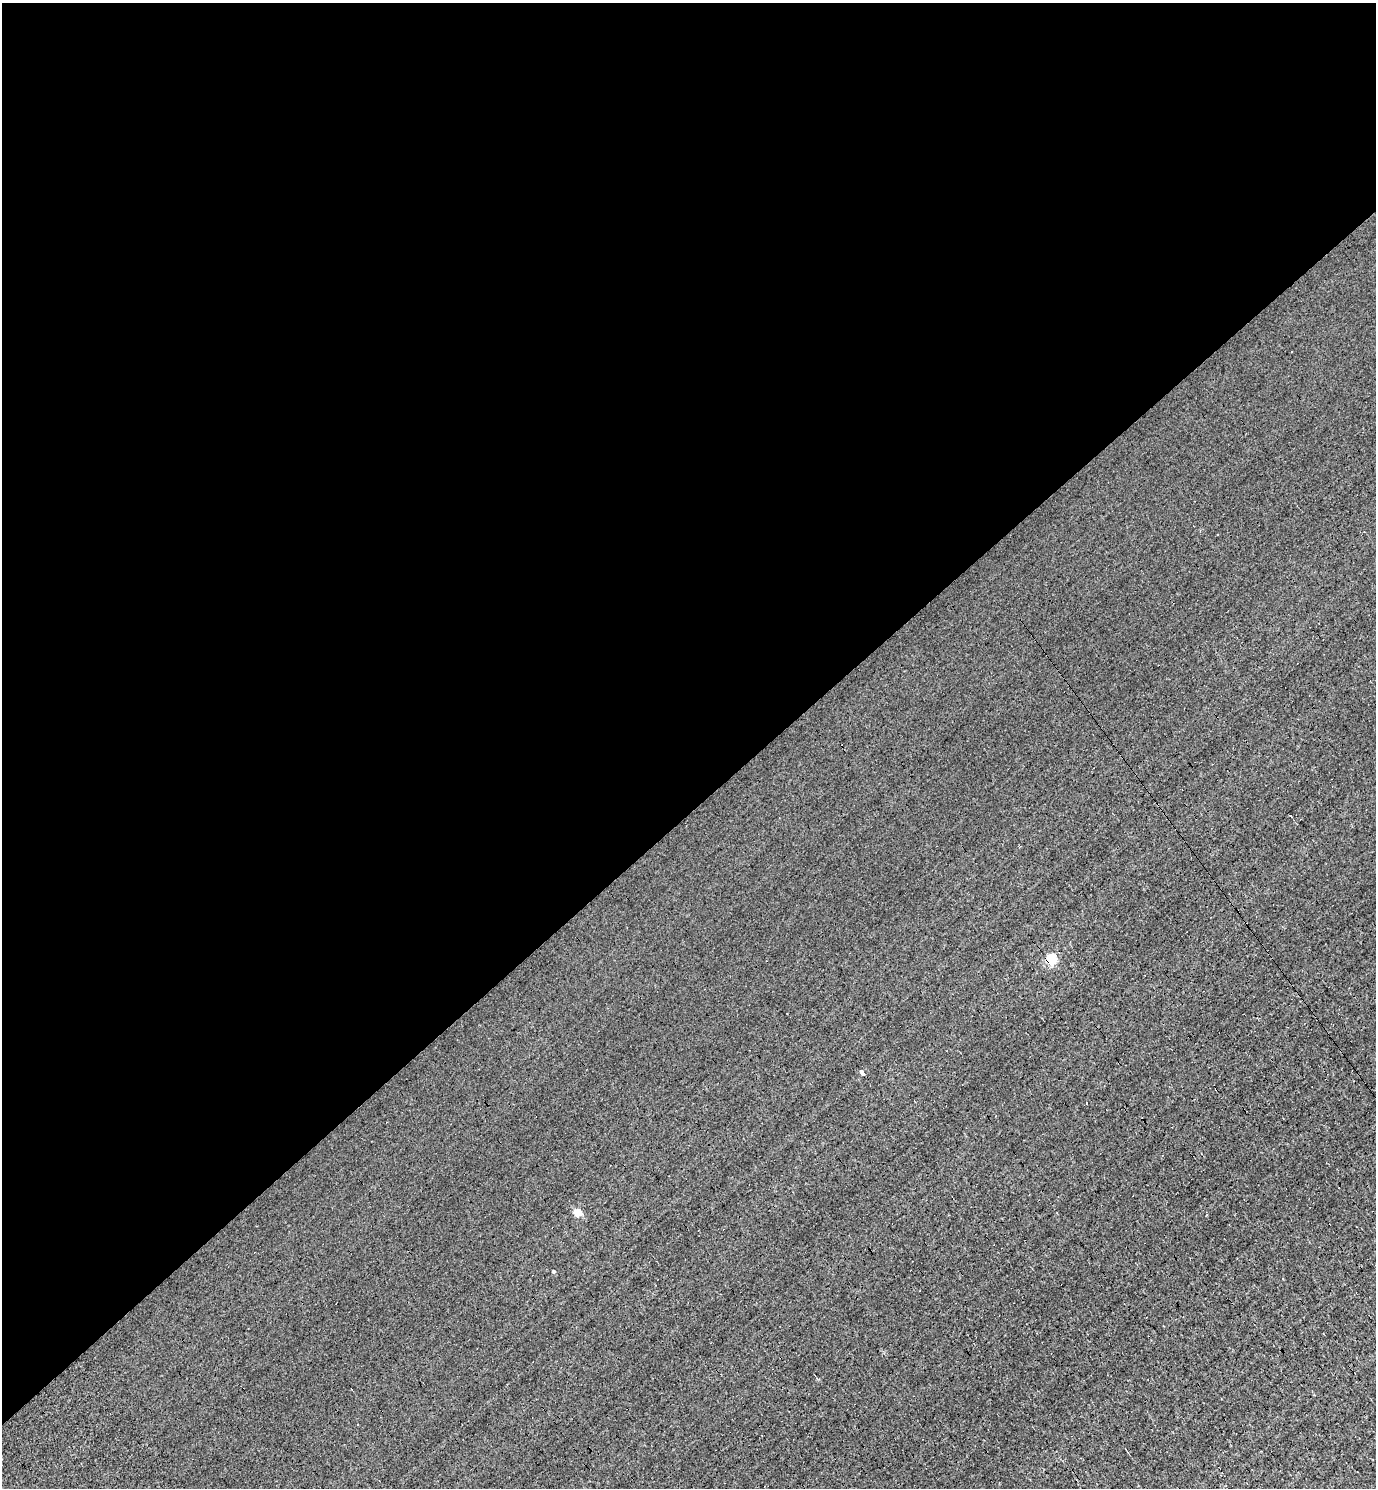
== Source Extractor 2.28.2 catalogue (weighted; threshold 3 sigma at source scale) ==
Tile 2 of 4 x 4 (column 2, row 1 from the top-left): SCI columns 1668-3041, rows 4460-5945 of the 5939 x 5945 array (HDU 1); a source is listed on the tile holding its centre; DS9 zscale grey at full resolution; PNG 1378 x 1490 px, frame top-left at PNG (2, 3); no overlay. Shown black and unused: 55% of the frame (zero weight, under 3 of 4 exposures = <1% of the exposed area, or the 3 px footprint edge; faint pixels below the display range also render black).
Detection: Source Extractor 2.28.2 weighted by HDU 2 'WHT'; one run over the whole footprint, this tile lists its part. Background -0.00744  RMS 0.058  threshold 0.262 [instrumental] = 3 sigma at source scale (4.5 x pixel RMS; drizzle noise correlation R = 1.50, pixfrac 1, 0.05/0.05 arcsec/px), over >= 5 px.
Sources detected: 5; all 5 listed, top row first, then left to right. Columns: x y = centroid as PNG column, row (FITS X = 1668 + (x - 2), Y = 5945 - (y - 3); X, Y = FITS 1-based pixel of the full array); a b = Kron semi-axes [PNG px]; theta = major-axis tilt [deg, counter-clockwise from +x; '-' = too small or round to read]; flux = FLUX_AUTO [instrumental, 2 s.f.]
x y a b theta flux
1051 959 5 5 - 450
862 1072 5 3 - 73
1086 1103 3 2 - 5.4
577 1212 5 4 - 170
553 1271 4 3 - 12
Overlapping masked pixels (flux is a lower limit): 1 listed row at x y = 1051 959